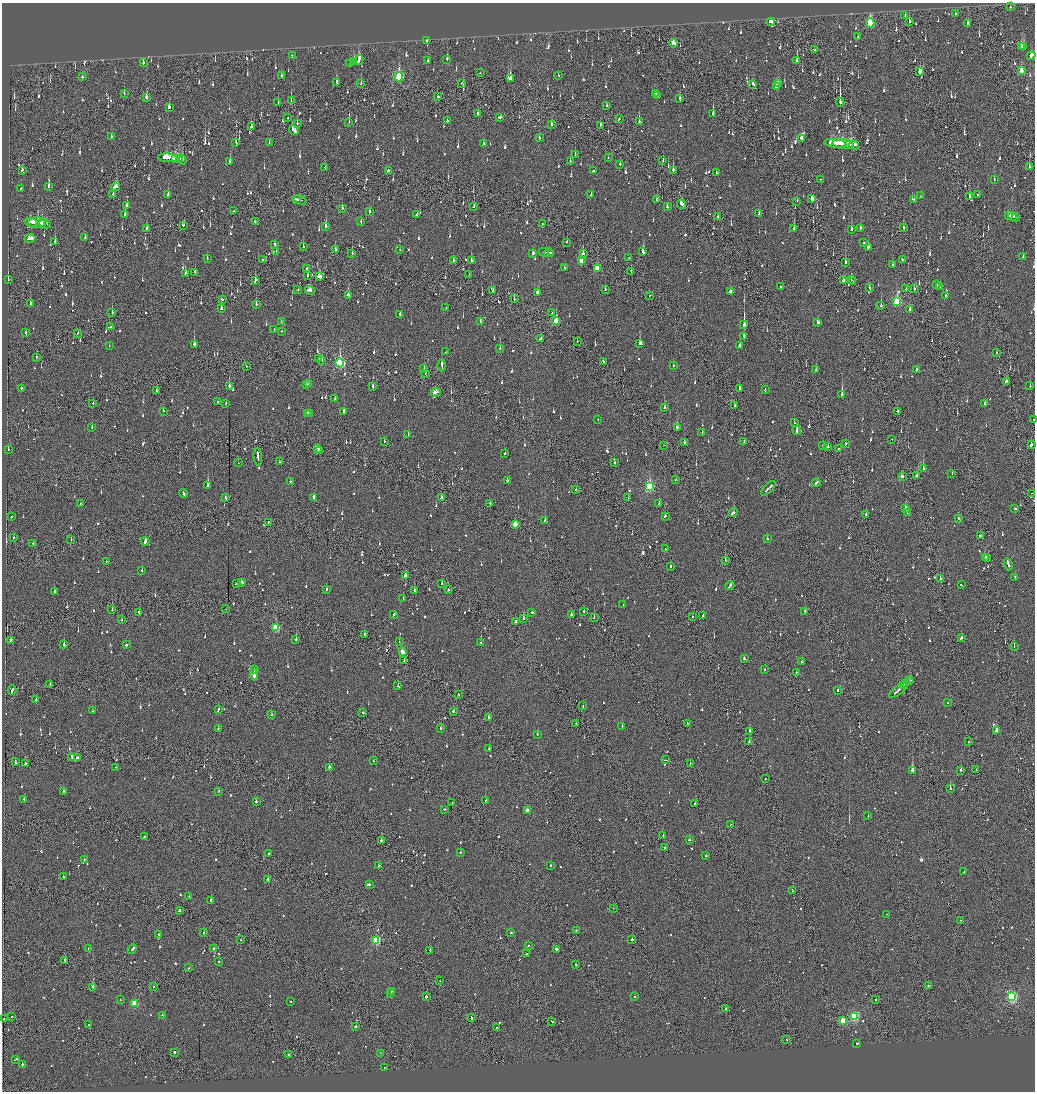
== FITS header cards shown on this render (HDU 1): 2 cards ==
NAXIS1  =                 2065
NAXIS2  =                 2179

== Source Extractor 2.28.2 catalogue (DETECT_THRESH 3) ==
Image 2065 x 2179 px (HDU 1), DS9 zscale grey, zoomed out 1/2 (1 PNG px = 2 x 2 image px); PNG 1037 x 1094 px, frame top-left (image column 1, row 2178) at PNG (2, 3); each listed source drawn as its Kron ellipse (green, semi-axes under 4 px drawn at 4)
Background -0.116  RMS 0.066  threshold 0.197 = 3 sigma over >= 5 px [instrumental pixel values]
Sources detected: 1648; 64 cannot appear on this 1/2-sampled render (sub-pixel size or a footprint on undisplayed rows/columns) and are neither listed nor drawn; of the other 1584, the 500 brightest by FLUX_AUTO listed and drawn (1084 fainter detections omitted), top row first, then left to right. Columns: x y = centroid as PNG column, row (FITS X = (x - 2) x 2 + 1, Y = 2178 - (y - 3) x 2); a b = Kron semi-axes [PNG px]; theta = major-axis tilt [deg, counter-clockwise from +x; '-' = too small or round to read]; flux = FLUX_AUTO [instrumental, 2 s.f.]
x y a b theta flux
1010 7 2 1 - 94
955 14 2 2 - 90
905 16 2 1 - 65
909 21 2 2 - 180
771 22 4 2 - 180
870 23 4 3 - 760
968 23 4 2 - 96
858 36 2 2 - 79
427 40 2 2 - 250
674 43 4 2 - 120
1021 46 3 2 - 130
1024 47 3 3 - 200
815 50 2 1 - 1900
292 55 2 2 - 160
1031 56 4 2 - 150
447 59 3 2 - 260
359 60 5 2 - 290
428 61 2 2 - 71
797 61 3 2 - 220
354 62 4 2 - 84
143 63 3 2 - 160
350 63 2 2 - 290
1021 71 3 2 - 130
920 72 3 2 - 150
480 73 2 2 - 72
282 76 3 2 - 64
558 76 2 2 - 67
82 77 2 2 - 180
399 77 4 3 - 1100
510 79 2 2 - 200
336 83 3 2 - 160
361 83 3 2 - 170
462 83 2 1 - 65
753 84 3 2 - 66
778 84 3 2 - 130
776 87 3 2 - 140
124 93 2 2 - 61
656 94 2 1 - 67
657 95 3 2 - 87
438 96 2 2 - 86
146 97 3 2 - 93
680 99 3 2 - 99
291 100 2 1 - 130
278 102 2 2 - 71
840 102 4 1 - 1000
606 106 2 2 - 79
169 107 3 3 - 71
478 113 2 2 - 95
713 114 3 2 - 160
288 117 2 1 - 81
500 117 3 2 - 69
619 119 2 2 - 100
447 121 2 2 - 84
349 122 3 1 - 120
639 122 3 2 - 140
297 123 2 2 - 72
551 125 3 2 - 74
600 125 3 2 - 65
251 127 3 2 - 90
294 130 5 3 - 210
111 136 2 2 - 60
539 138 2 2 - 82
802 139 4 2 - 170
269 142 2 2 - 60
236 143 4 2 - 85
835 143 11 2 -7 460
484 144 2 2 - 120
843 144 11 5 -7 360
849 145 4 2 - 240
854 145 5 2 - 190
575 154 2 2 - 87
168 158 9 3 -4 400
608 158 2 2 - 130
175 159 4 2 - 170
179 159 3 2 - 170
182 159 5 3 - 200
570 161 2 2 - 81
663 161 2 2 - 110
230 162 3 2 - 140
620 164 2 1 - 58
1029 166 4 1 - 160
325 168 2 1 - 61
22 170 3 2 - 70
388 170 2 2 - 450
593 170 3 2 - 84
673 170 3 2 - 150
716 172 2 2 - 63
820 179 2 2 - 97
994 179 2 2 - 65
48 187 4 2 - 380
116 187 4 3 - 130
21 188 3 2 - 75
113 194 2 1 - 86
168 195 2 2 - 230
591 195 3 2 - 120
977 195 2 2 - 210
921 196 2 1 - 94
970 197 3 2 - 92
296 199 3 1 - 120
812 199 3 2 - 91
300 200 6 2 -19 210
657 200 2 2 - 120
914 200 2 2 - 84
797 201 2 1 - 65
682 204 5 3 - 230
127 206 2 2 - 90
474 206 3 2 - 98
667 207 3 2 - 100
342 208 3 2 - 110
234 211 2 1 - 72
369 212 2 2 - 58
759 213 3 2 - 96
125 214 2 2 - 140
417 214 2 2 - 170
1008 216 4 2 - 180
718 217 2 1 - 120
1013 217 4 1 - 220
1016 217 3 2 - 180
31 222 6 2 -9 220
255 222 2 2 - 68
361 222 3 2 - 75
37 223 9 5 3 280
40 223 2 1 - 67
45 224 6 2 -8 160
542 224 2 1 - 78
183 225 3 2 - 82
326 227 3 2 - 350
860 228 2 2 - 61
903 228 2 2 - 86
147 229 2 2 - 130
794 229 3 2 - 190
851 230 2 2 - 320
85 237 3 2 - 58
30 238 5 2 - 160
55 241 2 2 - 150
567 242 2 2 - 82
864 242 2 2 - 69
275 244 3 2 - 60
303 247 2 2 - 58
868 247 3 2 - 100
335 250 3 2 - 120
400 250 2 1 - 77
276 251 2 2 - 230
643 251 2 2 - 920
544 252 5 2 - 210
549 252 5 2 - 250
352 253 2 2 - 340
533 254 3 2 - 220
583 254 3 2 - 190
1023 257 3 2 - 75
207 258 2 2 - 59
629 258 3 2 - 80
262 260 2 2 - 110
902 260 3 2 - 110
453 261 2 2 - 120
471 261 2 2 - 530
582 261 3 3 - 380
845 262 3 2 - 150
893 265 2 2 - 61
307 268 2 1 - 80
564 268 2 2 - 240
597 268 3 3 - 290
631 271 2 1 - 120
195 272 2 2 - 95
185 273 3 2 - 120
469 274 2 2 - 120
307 275 3 2 - 74
319 277 4 3 - 270
8 280 2 1 - 72
255 280 4 2 - 240
851 280 4 1 - 59
843 281 2 2 - 120
853 282 3 2 - 120
937 285 2 2 - 200
781 287 2 2 - 560
940 287 2 2 - 98
869 288 3 2 - 85
605 289 2 2 - 120
906 289 2 1 - 120
914 289 2 2 - 120
298 290 2 2 - 76
310 290 5 3 - 220
493 290 2 2 - 100
730 291 2 2 - 62
538 292 3 2 - 85
348 295 3 2 - 130
649 296 2 1 - 110
946 296 2 2 - 170
222 299 3 2 - 74
514 299 2 2 - 67
897 302 4 3 - 850
30 303 2 2 - 120
256 304 2 2 - 100
881 306 2 2 - 210
221 308 2 2 - 220
446 308 2 2 - 100
910 309 2 2 - 160
112 312 3 2 - 170
552 313 2 1 - 78
400 315 3 2 - 100
556 321 3 2 - 320
281 322 2 2 - 67
480 322 2 2 - 67
818 323 3 2 - 99
744 324 3 2 - 1700
111 327 2 2 - 190
274 330 2 2 - 64
282 331 2 2 - 65
26 333 2 2 - 62
78 333 3 1 - 72
744 336 2 2 - 80
540 338 3 2 - 130
577 341 3 1 - 67
640 343 3 2 - 600
194 344 2 2 - 350
109 346 2 2 - 82
739 346 2 2 - 67
500 348 2 2 - 63
446 352 2 2 - 68
996 353 2 2 - 60
36 357 3 1 - 150
319 359 3 2 - 220
322 361 2 1 - 160
603 361 3 2 - 130
340 363 4 3 - 1700
442 365 6 2 89 400
246 366 2 1 - 82
673 366 2 2 - 81
424 368 2 2 - 69
816 370 2 2 - 130
917 370 2 2 - 75
425 373 2 1 - 66
1006 381 3 2 - 220
309 383 2 2 - 120
307 385 2 2 - 78
229 386 4 2 - 120
373 386 4 2 - 130
1030 386 2 2 - 120
21 388 2 2 - 80
739 388 2 2 - 90
765 389 3 2 - 98
156 390 2 2 - 86
436 392 5 3 - 200
842 394 3 2 - 1900
335 399 2 2 - 120
218 402 2 2 - 91
93 403 2 2 - 59
985 403 2 2 - 150
226 404 2 2 - 75
734 406 2 2 - 120
665 407 2 2 - 78
163 411 2 2 - 120
344 411 2 2 - 260
897 411 2 1 - 60
308 413 2 2 - 150
310 413 2 2 - 62
598 419 2 2 - 67
1034 419 2 1 - 72
794 423 2 2 - 78
92 427 2 2 - 92
677 428 3 2 - 130
797 430 4 2 - 330
702 433 2 2 - 200
408 435 2 2 - 71
891 439 2 1 - 84
384 441 2 2 - 95
744 442 2 1 - 65
684 443 3 2 - 84
846 444 2 2 - 81
663 445 2 1 - 150
823 445 2 2 - 74
1031 445 3 2 - 290
828 447 2 2 - 180
8 449 2 2 - 130
317 449 3 2 - 120
838 449 2 1 - 77
319 450 2 2 - 72
505 453 2 2 - 95
258 457 9 2 -84 530
279 461 2 2 - 63
614 462 3 2 - 120
238 463 3 1 - 110
923 469 3 2 - 600
952 473 2 2 - 63
917 476 3 2 - 110
902 477 3 2 - 260
507 480 2 2 - 85
675 480 2 2 - 150
291 482 3 2 - 80
816 483 4 2 - 250
208 485 3 2 - 1300
649 487 4 3 - 1200
768 488 9 2 44 370
576 490 2 2 - 100
184 493 4 2 - 180
1032 493 3 1 - 120
314 497 3 2 - 200
226 498 3 2 - 110
441 498 2 2 - 84
628 498 2 2 - 280
490 503 2 2 - 72
80 504 2 2 - 340
659 504 2 2 - 100
905 509 3 2 - 200
1015 509 2 2 - 75
733 513 5 2 - 180
907 513 2 2 - 75
866 514 2 2 - 76
665 516 2 2 - 78
11 517 2 1 - 76
958 518 2 2 - 130
545 520 2 2 - 220
268 522 2 2 - 74
515 524 3 2 - 190
980 535 2 2 - 370
14 537 2 2 - 110
767 538 2 2 - 110
71 540 2 1 - 59
145 541 4 2 - 270
33 543 3 2 - 76
666 549 3 2 - 87
985 557 3 2 - 88
988 559 3 2 - 120
725 560 2 2 - 400
106 561 2 1 - 68
1008 564 6 2 -69 230
670 566 2 2 - 100
142 571 2 2 - 270
405 576 3 2 - 230
1015 577 3 2 - 79
940 579 2 2 - 1400
242 582 2 2 - 190
442 583 2 2 - 71
236 584 2 2 - 81
961 585 2 2 - 71
730 586 4 2 - 190
326 589 2 2 - 88
414 590 2 2 - 130
448 590 2 1 - 160
54 592 2 2 - 86
403 599 2 1 - 89
623 605 2 2 - 60
225 609 2 1 - 93
112 610 2 1 - 160
584 611 2 2 - 120
805 611 2 2 - 77
139 612 4 2 - 150
532 612 2 2 - 290
394 614 3 2 - 62
571 615 2 2 - 370
703 615 2 2 - 66
692 617 2 1 - 73
524 618 2 2 - 150
594 618 2 1 - 200
121 620 2 2 - 64
515 622 2 2 - 58
276 628 3 3 - 570
364 634 2 2 - 190
962 638 4 2 - 210
296 639 2 2 - 210
10 641 3 2 - 93
399 642 2 1 - 87
480 643 2 2 - 75
64 645 2 2 - 140
127 645 2 2 - 130
1014 646 2 2 - 98
402 652 3 2 - 200
744 659 2 2 - 88
404 661 3 2 - 85
802 662 2 2 - 110
254 670 3 2 - 100
764 670 2 2 - 85
796 672 2 2 - 200
254 674 6 2 88 220
909 681 4 2 - 200
50 684 2 1 - 92
906 684 3 1 - 170
904 685 2 1 - 99
398 686 2 1 - 63
899 689 12 2 41 550
12 690 4 2 - 240
837 691 2 1 - 170
458 695 2 2 - 76
36 700 2 2 - 65
947 703 2 2 - 110
583 706 2 1 - 70
219 709 2 1 - 150
92 711 2 2 - 110
453 711 3 2 - 130
363 713 2 2 - 100
271 715 2 2 - 67
489 718 3 2 - 520
576 723 2 2 - 61
687 723 2 2 - 59
622 726 2 2 - 98
441 728 2 2 - 410
218 729 2 2 - 140
749 731 2 2 - 360
996 731 3 2 - 850
537 734 2 2 - 91
749 742 2 1 - 110
969 742 2 2 - 110
489 748 2 2 - 71
72 757 2 2 - 76
77 758 4 2 - 78
665 760 3 1 - 110
15 761 4 1 - 140
373 761 2 2 - 61
690 763 2 1 - 64
25 764 2 2 - 97
116 767 2 2 - 67
329 767 2 2 - 330
976 769 2 1 - 110
912 770 3 2 - 1700
961 770 2 2 - 260
765 779 2 2 - 71
950 788 2 2 - 870
64 791 2 2 - 110
219 791 2 2 - 72
24 799 2 2 - 59
486 800 2 2 - 110
256 802 2 2 - 250
452 803 2 1 - 62
695 804 2 2 - 170
444 809 3 2 - 84
527 810 3 2 - 130
868 816 2 2 - 62
730 824 2 1 - 71
663 836 2 2 - 110
144 837 3 2 - 77
689 840 3 2 - 100
381 841 2 2 - 1200
665 848 2 2 - 140
460 852 2 2 - 100
269 854 2 1 - 58
706 856 2 2 - 110
84 860 2 2 - 69
550 865 2 2 - 200
378 866 2 2 - 290
964 872 2 2 - 94
63 876 2 1 - 91
268 880 2 2 - 530
369 884 2 2 - 200
792 891 2 1 - 58
189 896 2 2 - 62
211 900 2 2 - 740
613 908 2 1 - 63
179 910 2 1 - 300
886 914 2 1 - 130
961 920 2 1 - 62
576 930 2 2 - 150
203 933 2 2 - 140
511 933 3 2 - 190
159 935 2 2 - 130
241 940 2 2 - 75
632 940 2 2 - 330
376 941 3 3 - 910
529 945 2 2 - 61
89 948 2 1 - 100
213 948 2 2 - 71
132 949 5 2 - 240
556 949 2 2 - 400
430 951 2 2 - 110
526 954 2 2 - 450
64 961 2 2 - 580
219 961 2 2 - 63
576 965 2 2 - 110
189 968 2 2 - 66
440 981 2 1 - 94
928 985 2 2 - 310
153 986 2 2 - 60
93 987 2 1 - 280
392 991 2 1 - 73
391 993 3 2 - 110
426 997 2 2 - 310
634 997 2 1 - 68
1012 997 3 3 - 2000
120 1000 2 2 - 110
876 1000 2 2 - 98
291 1001 2 2 - 84
134 1004 3 3 - 430
725 1008 2 2 - 100
162 1015 2 2 - 60
11 1016 2 2 - 74
854 1016 3 3 - 1300
471 1017 3 2 - 120
3 1019 2 2 - 200
552 1021 3 2 - 88
843 1021 3 2 - 290
89 1025 3 2 - 110
356 1026 3 2 - 140
496 1028 2 2 - 59
787 1040 2 1 - 270
857 1043 2 2 - 1000
174 1052 2 2 - 230
380 1053 2 2 - 70
288 1055 2 2 - 120
16 1059 4 2 - 110
23 1064 2 2 - 180
384 1068 2 2 - 130
At the frame edge (FLAGS 8, measured only in part): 3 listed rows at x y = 1034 419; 1032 493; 3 1019
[1084 fainter detections neither listed nor drawn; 64 sub-pixel or undisplayed-footprint detections neither listed nor drawn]